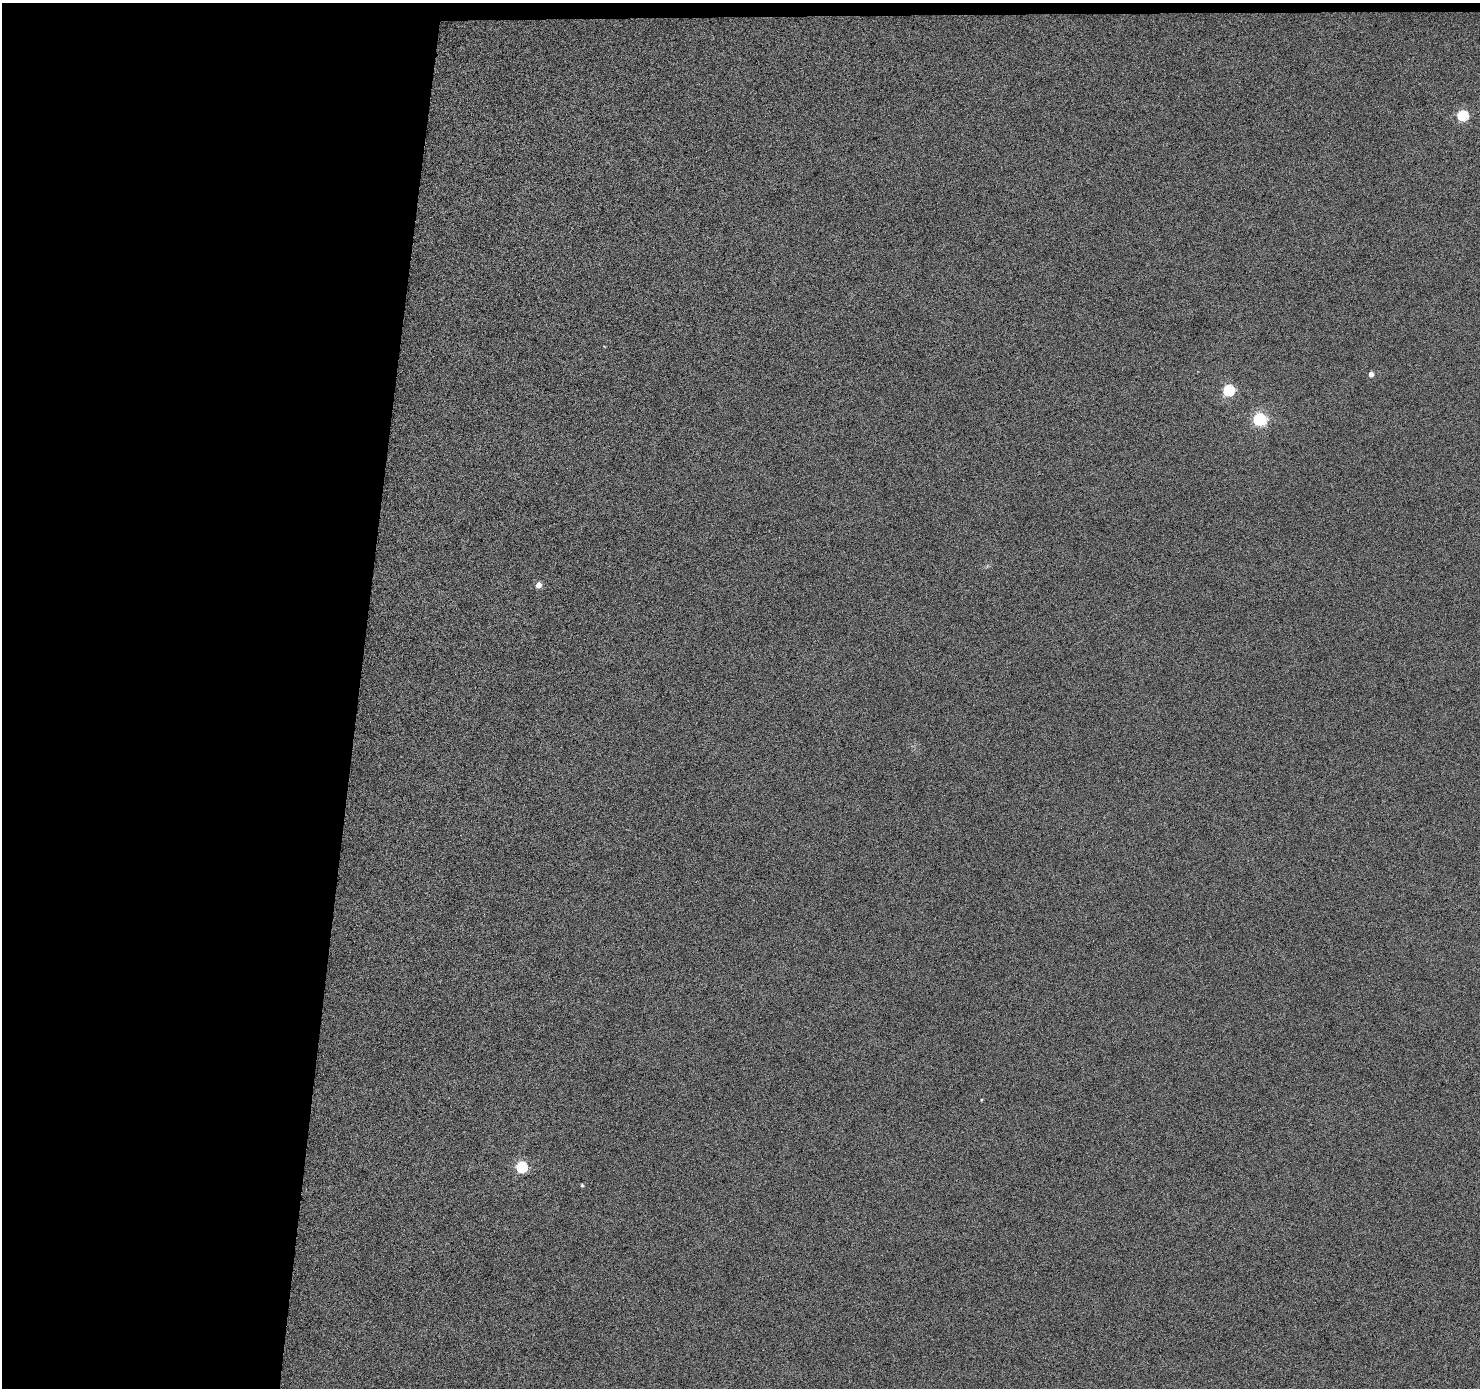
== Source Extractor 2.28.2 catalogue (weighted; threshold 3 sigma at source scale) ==
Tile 1 of 3 x 3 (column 1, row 1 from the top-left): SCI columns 1-1478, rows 2871-4256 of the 4438 x 4453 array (HDU 1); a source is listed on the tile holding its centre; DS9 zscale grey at full resolution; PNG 1482 x 1390 px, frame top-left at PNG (2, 3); no overlay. Shown black and unused: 25% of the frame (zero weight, under 4 of 8 exposures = <1% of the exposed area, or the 3 px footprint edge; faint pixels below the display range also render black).
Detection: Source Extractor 2.28.2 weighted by HDU 2 'WHT'; one run over the whole footprint, this tile lists its part. Background 0.0187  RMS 0.26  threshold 1.05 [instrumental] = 3 sigma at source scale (4.09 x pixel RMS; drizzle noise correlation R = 1.36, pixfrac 0.8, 0.05/0.05 arcsec/px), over >= 5 px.
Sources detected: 8; all 8 listed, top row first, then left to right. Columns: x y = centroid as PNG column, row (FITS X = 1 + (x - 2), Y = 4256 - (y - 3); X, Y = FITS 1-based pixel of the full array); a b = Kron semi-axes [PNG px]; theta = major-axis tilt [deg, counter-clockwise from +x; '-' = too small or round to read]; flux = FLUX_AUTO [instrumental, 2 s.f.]
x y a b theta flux
1463 115 5 5 - 1900
1371 374 4 4 - 170
1229 390 5 5 - 2500
1260 419 6 5 - 3900
538 585 4 4 - 270
981 1100 3 3 - 19
522 1167 5 5 - 2400
582 1185 4 3 - 35